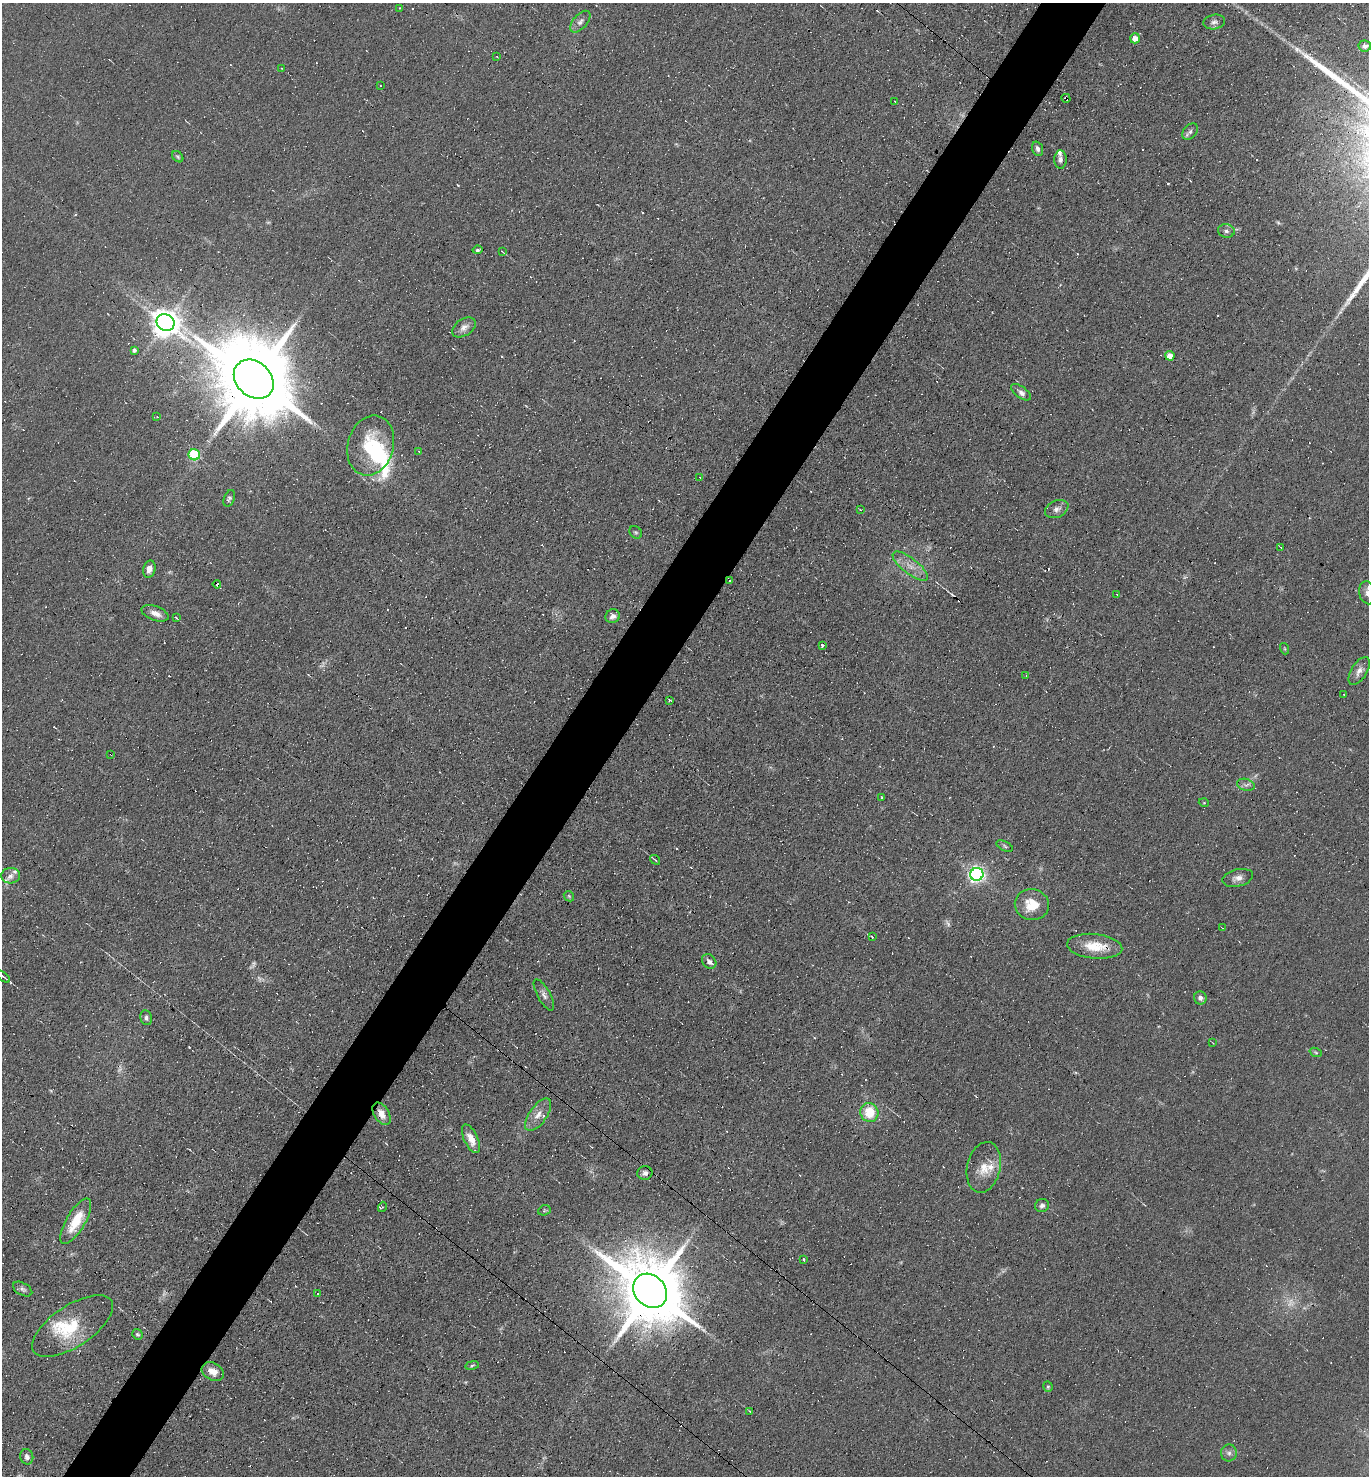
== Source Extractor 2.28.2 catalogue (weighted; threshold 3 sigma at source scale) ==
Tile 7 of 4 x 4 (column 3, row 2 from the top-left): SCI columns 2882-4248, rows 2951-4424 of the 5904 x 5899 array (HDU 1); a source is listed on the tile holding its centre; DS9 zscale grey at full resolution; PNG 1371 x 1478 px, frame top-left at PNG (2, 3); each listed source drawn as its Kron ellipse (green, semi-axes under 4 px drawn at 4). Shown black and unused: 5% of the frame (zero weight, under 4 of 8 exposures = <1% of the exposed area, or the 3 px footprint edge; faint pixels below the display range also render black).
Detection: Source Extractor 2.28.2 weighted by HDU 2 'WHT'; one run over the whole footprint, this tile lists its part. Background 0.0782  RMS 0.0066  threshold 0.0268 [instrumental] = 3 sigma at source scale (4.09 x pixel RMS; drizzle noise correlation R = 1.36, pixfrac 0.8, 0.05/0.05 arcsec/px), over >= 5 px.
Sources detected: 171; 12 too faint to see at this stretch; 1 inside a brighter object's white glare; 60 cosmic-ray / hot-pixel residue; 1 long thin detection or spike segment (spike, bleed or trail) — neither listed nor drawn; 6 inside a brighter listed object's ellipse — not listed separately; the other 91 listed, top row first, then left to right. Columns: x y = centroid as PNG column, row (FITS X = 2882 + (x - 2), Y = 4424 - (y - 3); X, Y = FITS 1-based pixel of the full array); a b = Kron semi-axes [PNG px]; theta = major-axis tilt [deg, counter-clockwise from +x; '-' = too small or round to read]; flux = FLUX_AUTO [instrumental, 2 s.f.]
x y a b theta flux
400 8 3 2 - 0.41
580 22 13 7 49 2.9
1214 22 11 7 10 2.4
1135 38 5 4 - 6
1365 46 6 5 - 2
497 57 3 2 - 0.36
282 68 3 3 - 0.7
380 85 2 2 - 0.5
1066 98 4 2 - 3
895 102 3 2 - 0.41
1190 131 9 6 47 1.9
1038 149 7 5 -70 2
178 157 6 4 -45 0.97
1060 159 9 6 89 2.5
1226 231 8 6 -9 2.3
477 250 5 3 - 1.2
502 251 4 2 - 0.41
166 323 9 8 - 900
464 327 13 8 33 3.5
134 350 4 3 - 1.8
1170 356 4 4 - 7.6
254 379 22 17 -43 11000
1021 392 12 5 -36 2.8
157 417 4 2 - 0.54
371 446 30 23 74 34
419 451 3 3 - 0.55
194 455 5 5 - 48
700 477 3 2 - 0.47
229 498 8 5 69 1.5
1057 509 12 8 25 3.2
860 510 4 2 - 0.41
636 532 7 5 -41 1.1
1281 548 3 3 - 0.45
910 566 21 7 -38 6.9
149 569 9 6 76 3.9
730 581 3 3 - 0.84
217 584 4 3 - 28
1367 593 11 8 -76 3.2
1117 594 3 2 - 0.57
155 613 14 7 -20 4.5
613 616 7 6 - 2.9
176 618 4 3 - 0.67
822 645 3 3 - 4.6
1285 649 6 3 -71 0.55
1359 671 15 8 58 4.3
1026 675 3 2 - 0.39
1344 694 3 3 - 1.2
669 700 3 3 - 0.96
111 754 2 2 - 0.57
1246 785 9 6 -15 2.1
882 797 3 2 - 2.4
1204 803 5 3 - 0.47
1005 846 9 4 -26 1.2
655 860 5 3 - 0.97
977 874 6 6 - 220
11 876 9 8 - 3.2
1238 878 15 8 13 4.2
569 896 6 4 -47 0.84
1032 905 17 15 -13 14
1222 928 3 2 - 0.45
872 937 3 2 - 0.96
1095 946 28 12 -6 15
709 961 8 6 -46 2.5
3 977 8 3 -39 0.97
544 995 17 6 -61 2.9
1200 998 6 6 - 2.3
146 1018 7 6 - 1.8
1213 1043 3 2 - 0.34
1316 1052 6 4 -21 0.78
869 1112 9 9 - 16
382 1114 12 7 -58 5.8
538 1115 19 8 54 6.3
471 1139 15 7 -65 6.9
984 1167 26 16 77 12
645 1173 7 7 - 2.5
1042 1206 7 6 - 2.1
382 1207 5 3 - 0.67
544 1210 6 5 - 0.9
76 1221 26 9 59 18
804 1260 3 3 - 4.7
23 1289 10 6 -30 1.8
650 1291 19 15 -46 6800
318 1293 3 3 - 0.98
72 1326 46 20 33 29
137 1334 5 5 - 1
472 1365 7 3 10 0.82
213 1371 12 8 -27 6.1
1048 1386 5 4 - 0.84
750 1411 3 2 - 0.58
1229 1453 8 8 - 2.3
27 1457 8 6 -76 2.2
Overlapping masked pixels (flux is a lower limit): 7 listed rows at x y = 1066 98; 254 379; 217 584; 111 754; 1095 946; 382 1114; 650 1291
Isophote crosses this tile's border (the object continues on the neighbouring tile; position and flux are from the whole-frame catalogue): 1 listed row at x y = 1367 593